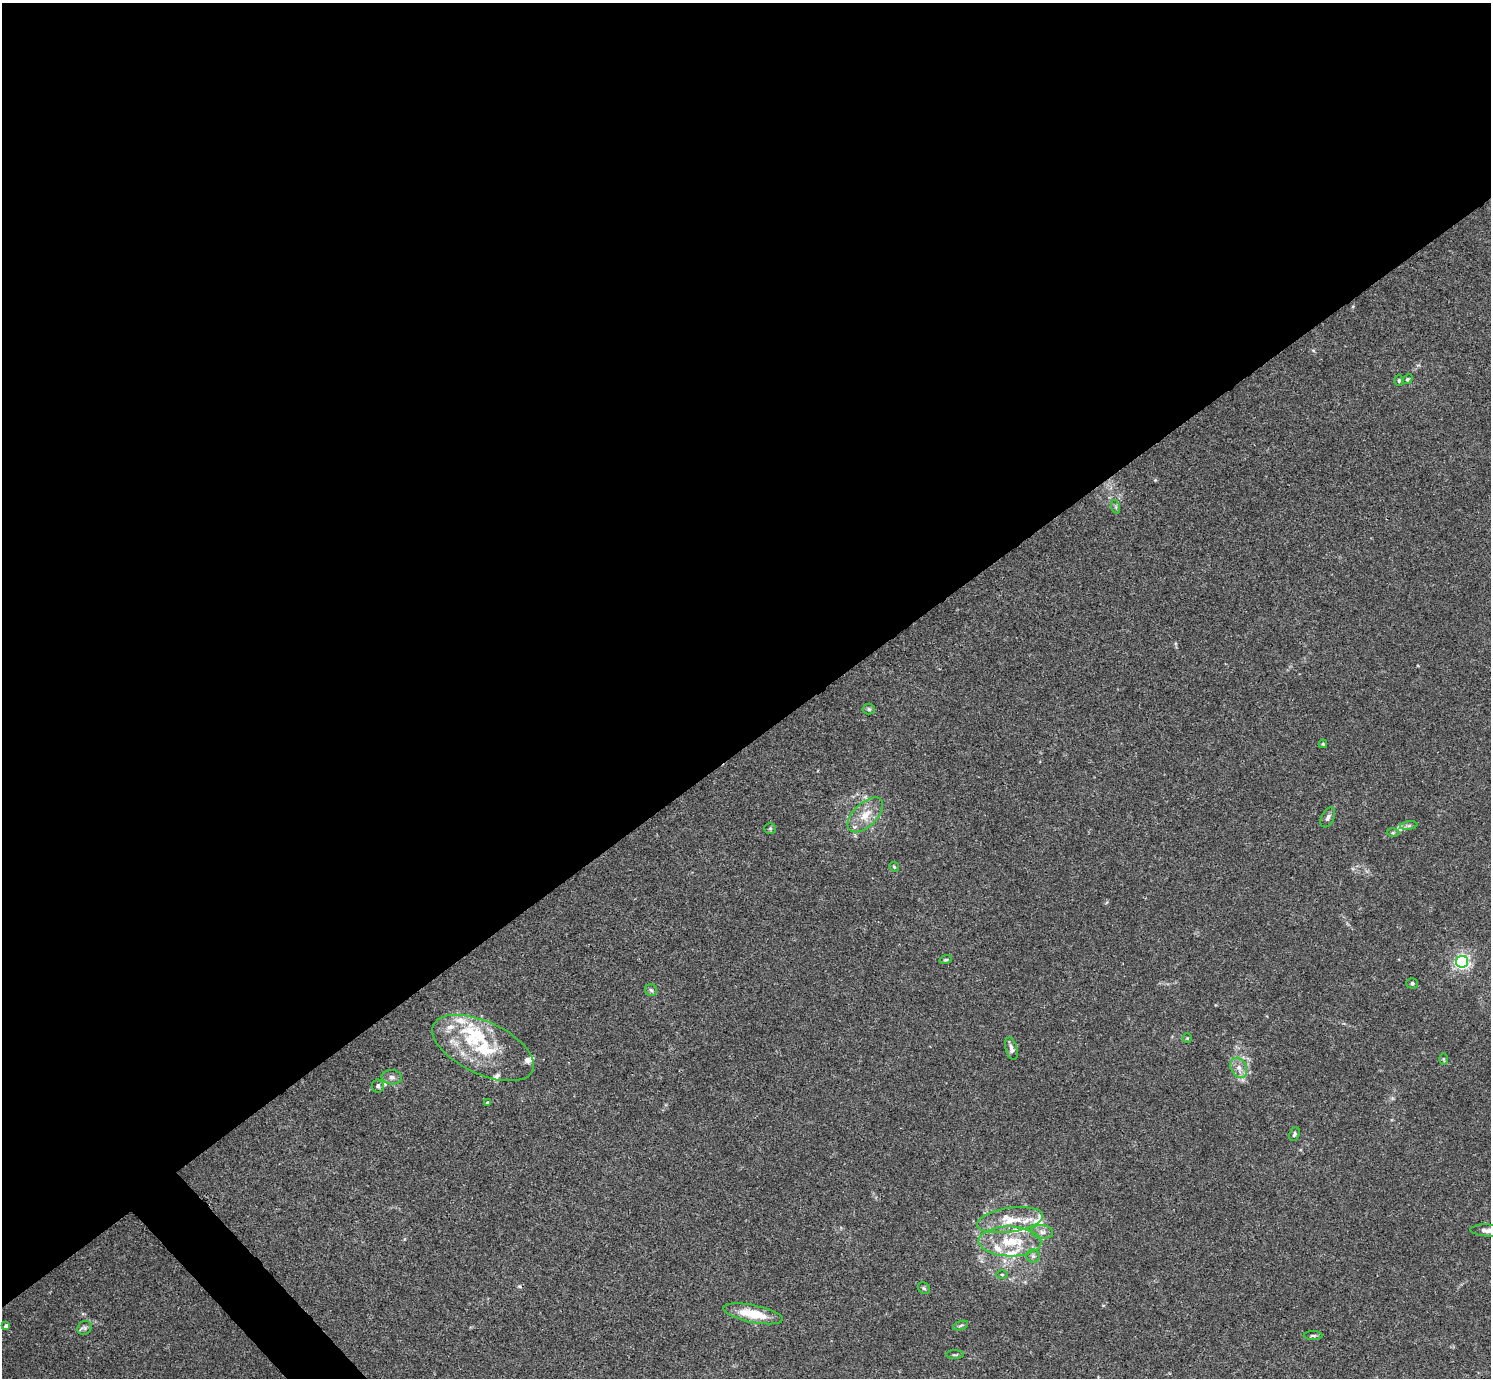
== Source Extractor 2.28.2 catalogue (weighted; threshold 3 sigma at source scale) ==
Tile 2 of 4 x 4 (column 2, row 1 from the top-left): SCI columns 1491-2979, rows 4284-5659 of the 5961 x 5958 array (HDU 1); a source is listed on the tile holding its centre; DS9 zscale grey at full resolution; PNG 1493 x 1380 px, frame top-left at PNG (2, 3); each listed source drawn as its Kron ellipse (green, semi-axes under 4 px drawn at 4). Shown black and unused: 55% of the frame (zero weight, under 3 of 4 exposures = <1% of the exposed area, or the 3 px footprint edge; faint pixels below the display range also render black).
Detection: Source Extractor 2.28.2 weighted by HDU 2 'WHT'; one run over the whole footprint, this tile lists its part. Background 0.0165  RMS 0.0021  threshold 0.00959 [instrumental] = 3 sigma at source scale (4.5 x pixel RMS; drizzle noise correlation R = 1.50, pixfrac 1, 0.05/0.05 arcsec/px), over >= 5 px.
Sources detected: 53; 1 cosmic-ray / hot-pixel residue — neither listed nor drawn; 15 inside a brighter listed object's ellipse — not listed separately; the other 37 listed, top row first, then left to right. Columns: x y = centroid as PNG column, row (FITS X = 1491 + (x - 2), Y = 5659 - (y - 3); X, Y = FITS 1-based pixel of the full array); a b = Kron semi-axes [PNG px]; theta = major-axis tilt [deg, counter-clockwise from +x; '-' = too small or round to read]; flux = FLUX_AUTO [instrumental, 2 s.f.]
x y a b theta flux
1407 379 5 4 - 0.31
1399 380 6 4 -90 0.35
1116 507 7 4 -72 0.36
869 709 6 5 - 0.4
1323 744 4 4 - 0.24
865 815 22 11 44 3.6
1328 817 11 6 64 0.77
1409 826 9 4 9 0.5
770 828 6 5 - 0.3
1393 833 6 4 1 0.31
894 867 5 4 - 0.25
946 960 6 4 17 0.27
1462 962 6 6 - 46
1412 983 6 5 - 0.39
651 990 6 6 - 0.43
1187 1038 5 4 - 0.22
483 1048 54 26 -25 14
1011 1049 11 5 -74 0.91
1443 1059 6 4 -89 0.24
1239 1068 11 7 -62 1.3
392 1077 10 7 -5 0.92
378 1086 6 6 - 0.49
488 1103 4 3 - 0.51
1294 1134 7 5 69 0.45
1010 1220 33 12 8 5.2
1487 1230 16 6 -3 1.2
1042 1232 11 6 -7 0.95
1010 1241 31 15 -1 7.4
1033 1256 6 6 - 0.54
1002 1274 6 4 -1 0.22
924 1288 6 5 - 0.36
753 1314 30 8 -11 5.9
961 1325 8 3 19 0.34
6 1326 4 4 - 0.86
85 1328 7 6 - 0.56
1313 1336 9 3 0 0.4
955 1355 9 3 -1 0.27
Isophote crosses this tile's border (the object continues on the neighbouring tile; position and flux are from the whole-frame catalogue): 1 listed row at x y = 1487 1230